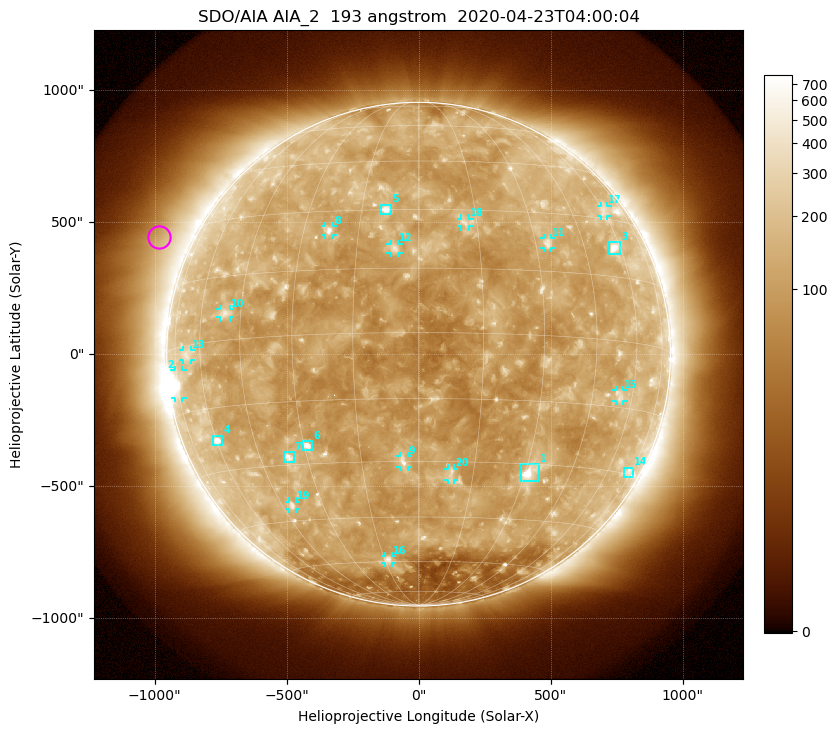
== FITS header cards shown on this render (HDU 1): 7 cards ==
TELESCOP= 'SDO/AIA'
INSTRUME= 'AIA_2'
WAVELNTH=                  193
WAVEUNIT= 'angstrom'
DATE-OBS= '2020-04-23T04:00:04.84'
CTYPE1  = 'HPLN-TAN'
CTYPE2  = 'HPLT-TAN'

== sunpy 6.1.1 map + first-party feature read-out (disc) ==
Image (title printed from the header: SDO/AIA AIA_2  193 angstrom  2020-04-23T04:00:04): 1024 x 1024 px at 2.4 arcsec/px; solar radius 954 arcsec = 398 px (full disc in frame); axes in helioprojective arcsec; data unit not stated in the header (colour bar unlabelled)
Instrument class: DISC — disc imager (sunpy class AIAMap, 193 A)
Bright regions (active regions / flare kernels): reference = the median radial profile (limb darkening/brightening removed); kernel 9 px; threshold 5 sigma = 161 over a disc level ~113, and >= 1.15x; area >= 12 px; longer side >= 10 px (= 24 arcsec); searched inside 0.97 R_sun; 27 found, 20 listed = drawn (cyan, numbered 1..; 13 of them under ~33 arcsec drawn as corner ticks so the feature stays visible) (cap 20 boxes per figure: the strongest are kept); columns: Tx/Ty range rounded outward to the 5 arcsec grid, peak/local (2 s.f.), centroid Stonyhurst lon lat
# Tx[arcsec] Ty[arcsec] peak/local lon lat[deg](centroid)
1 385..455 -485..-415 9.2 +31 -32
2 -925..-895 -165..-60 6.8 -74 -8
3 720..765 380..425 7.5 +57 +22
4 -780..-745 -345..-310 7.3 -59 -23
5 -145..-100 530..570 6.4 -8 +30
6 -440..-400 -365..-325 7.2 -29 -26
7 -510..-470 -410..-370 5.9 -35 -28
8 -355..-325 450..485 5.5 -23 +25
9 -75..-40 -430..-385 5.1 -4 -30
10 -750..-715 140..170 3.7 -50 +6
11 475..505 400..440 3.9 +34 +22
12 -105..-75 385..420 4.4 -6 +20
13 -895..-865 -25..15 2.5 -67 -2
14 780..815 -465..-430 2.7 +73 -29
15 745..775 -180..-135 3 +55 -12
16 -130..-100 -790..-765 3.8 -13 -59
17 690..715 520..565 2.3 +60 +32
18 160..195 485..515 3.5 +12 +27
19 -490..-465 -585..-560 3.5 -41 -41
20 110..135 -475..-435 3.4 +9 -33
Off-limb structures (1.02-1.3 R_sun): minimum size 162 px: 8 found; the strongest spans PA ~40..90 deg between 1.05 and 1.3 R_sun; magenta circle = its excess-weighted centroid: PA ~65 deg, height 1.13 R_sun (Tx ~-985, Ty ~445 arcsec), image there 1.9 x the reference